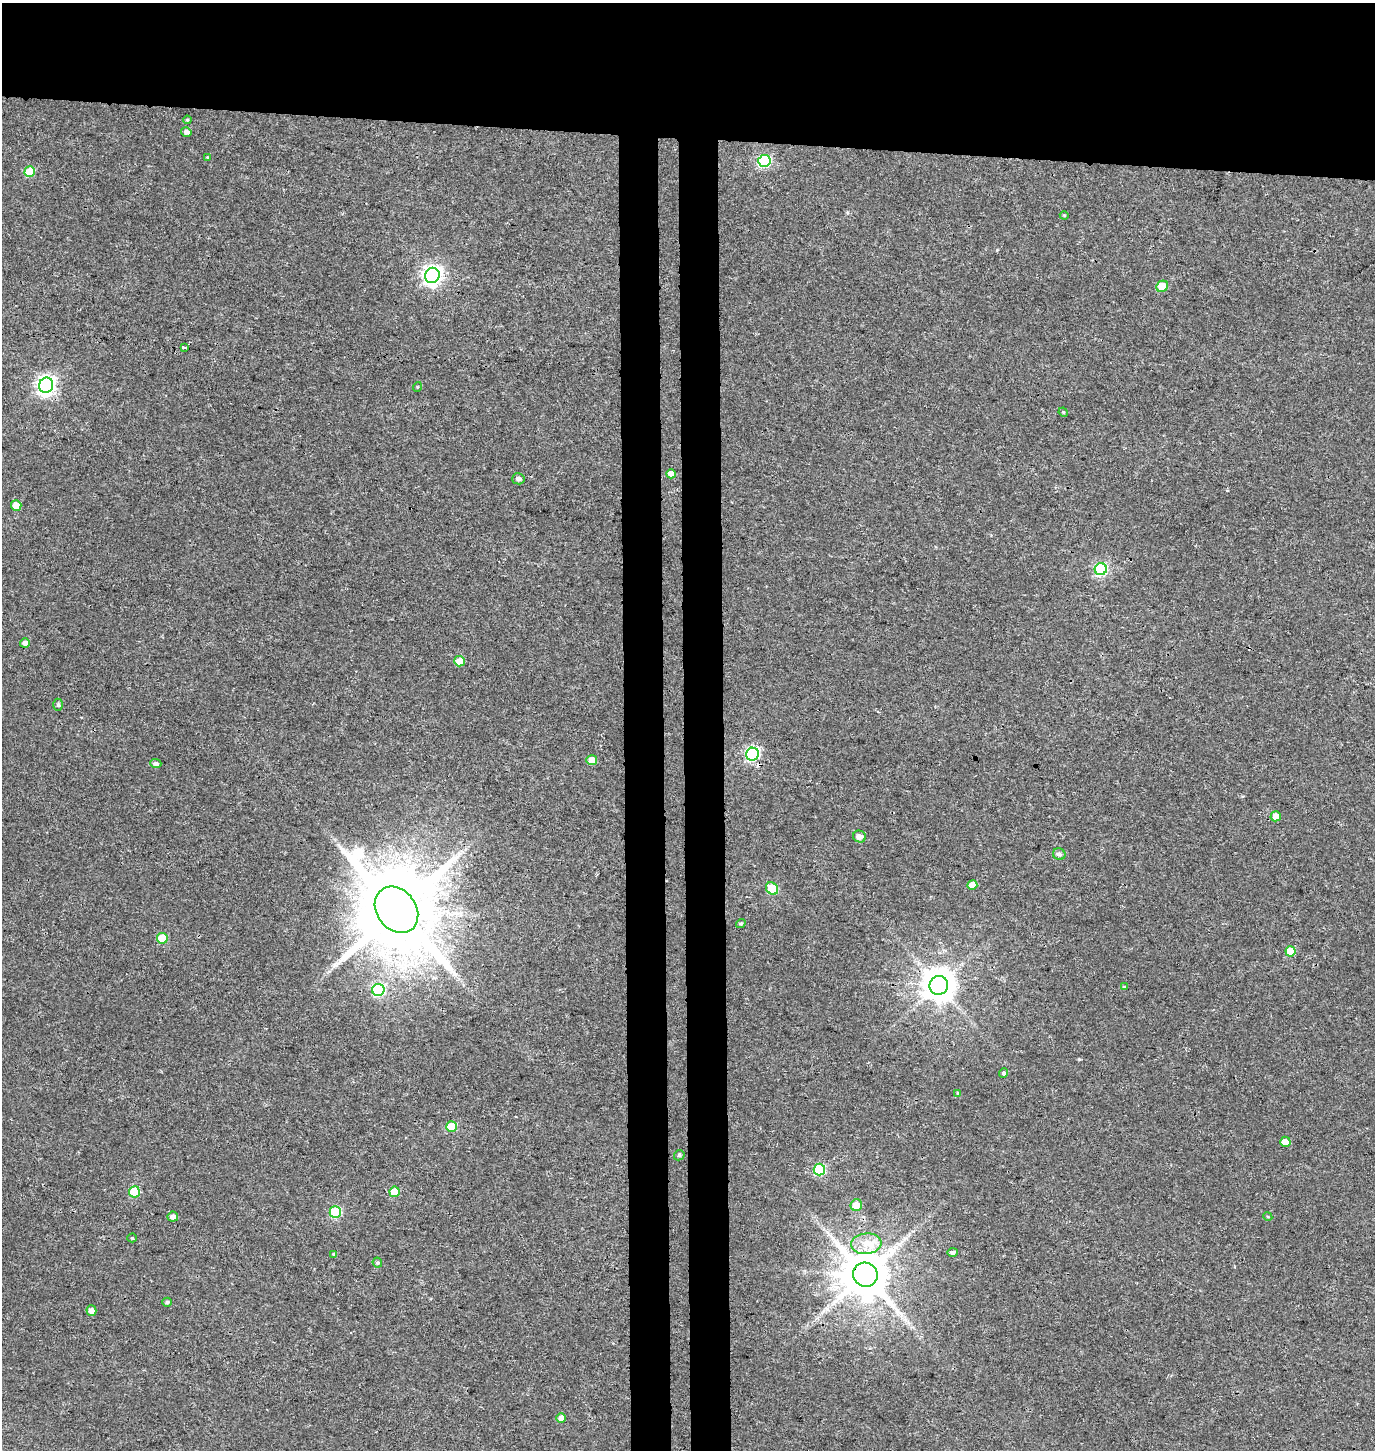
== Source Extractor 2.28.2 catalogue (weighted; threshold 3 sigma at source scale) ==
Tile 2 of 3 x 3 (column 2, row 1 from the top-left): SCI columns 1643-3015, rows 2908-4355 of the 4656 x 4358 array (HDU 1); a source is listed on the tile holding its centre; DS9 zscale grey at full resolution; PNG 1377 x 1452 px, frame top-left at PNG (2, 3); each listed source drawn as its Kron ellipse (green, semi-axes under 4 px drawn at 4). Shown black and unused: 15% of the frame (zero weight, under 3 of 4 exposures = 5% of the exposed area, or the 3 px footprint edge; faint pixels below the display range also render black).
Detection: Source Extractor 2.28.2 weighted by HDU 2 'WHT'; one run over the whole footprint, this tile lists its part. Background 0.0327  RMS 0.0043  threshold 0.0193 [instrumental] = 3 sigma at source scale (4.5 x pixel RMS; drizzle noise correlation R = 1.50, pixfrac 1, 0.0396/0.0396 arcsec/px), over >= 5 px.
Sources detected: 58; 2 cosmic-ray / hot-pixel residue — neither listed nor drawn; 1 inside a brighter listed object's ellipse — not listed separately; the other 55 listed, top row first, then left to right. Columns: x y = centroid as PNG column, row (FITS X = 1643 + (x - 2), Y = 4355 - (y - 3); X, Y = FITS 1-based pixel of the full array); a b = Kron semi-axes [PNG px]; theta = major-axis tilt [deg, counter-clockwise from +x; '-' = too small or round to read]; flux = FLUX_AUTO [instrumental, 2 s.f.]
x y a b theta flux
187 120 4 3 - 0.48
186 132 5 4 - 1.4
207 157 4 2 - 0.28
764 161 6 6 - 49
30 172 5 5 - 12
1064 215 4 4 - 0.43
432 275 8 7 - 190
1162 286 6 5 - 9.1
185 348 3 3 - 38
46 385 7 7 - 180
417 387 5 3 - 0.34
1063 412 5 3 - 0.47
671 474 4 4 - 3.8
518 479 6 5 - 1.5
16 506 5 5 - 5
1101 569 6 6 - 51
25 643 5 5 - 1.7
459 661 5 5 - 5.5
58 705 6 4 -89 0.78
752 754 6 6 - 71
592 760 5 5 - 5.5
156 763 5 4 - 1.4
1276 816 5 5 - 3.5
859 837 6 5 - 2.4
1059 854 6 5 - 1.3
972 885 5 5 - 4.3
772 888 7 5 -45 21
396 910 25 19 -53 6400
741 923 5 4 - 0.71
162 938 5 5 - 13
1291 951 5 5 - 10
939 985 9 9 - 850
1124 987 4 4 - 0.47
378 990 6 6 - 48
1004 1073 5 4 - 0.84
958 1093 4 3 - 0.37
451 1127 5 5 - 13
1285 1142 5 5 - 4.4
679 1155 6 4 48 0.66
819 1170 6 5 - 33
134 1192 5 5 - 20
394 1192 5 5 - 9.1
856 1205 6 5 - 5.6
335 1212 5 5 - 31
173 1217 5 5 - 2.2
1268 1217 4 3 - 0.38
132 1238 4 4 - 0.42
866 1244 15 10 5 6.1
953 1252 5 4 - 1.3
334 1254 4 3 - 0.65
377 1263 5 4 - 0.62
865 1275 12 12 - 2200
167 1302 5 4 - 0.8
91 1311 5 5 - 3.1
561 1418 5 5 - 3.1
Overlapping masked pixels (flux is a lower limit): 1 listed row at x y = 865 1275
Unlisted compact peaks at least as high as the median listed source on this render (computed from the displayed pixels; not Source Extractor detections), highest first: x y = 1079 1059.